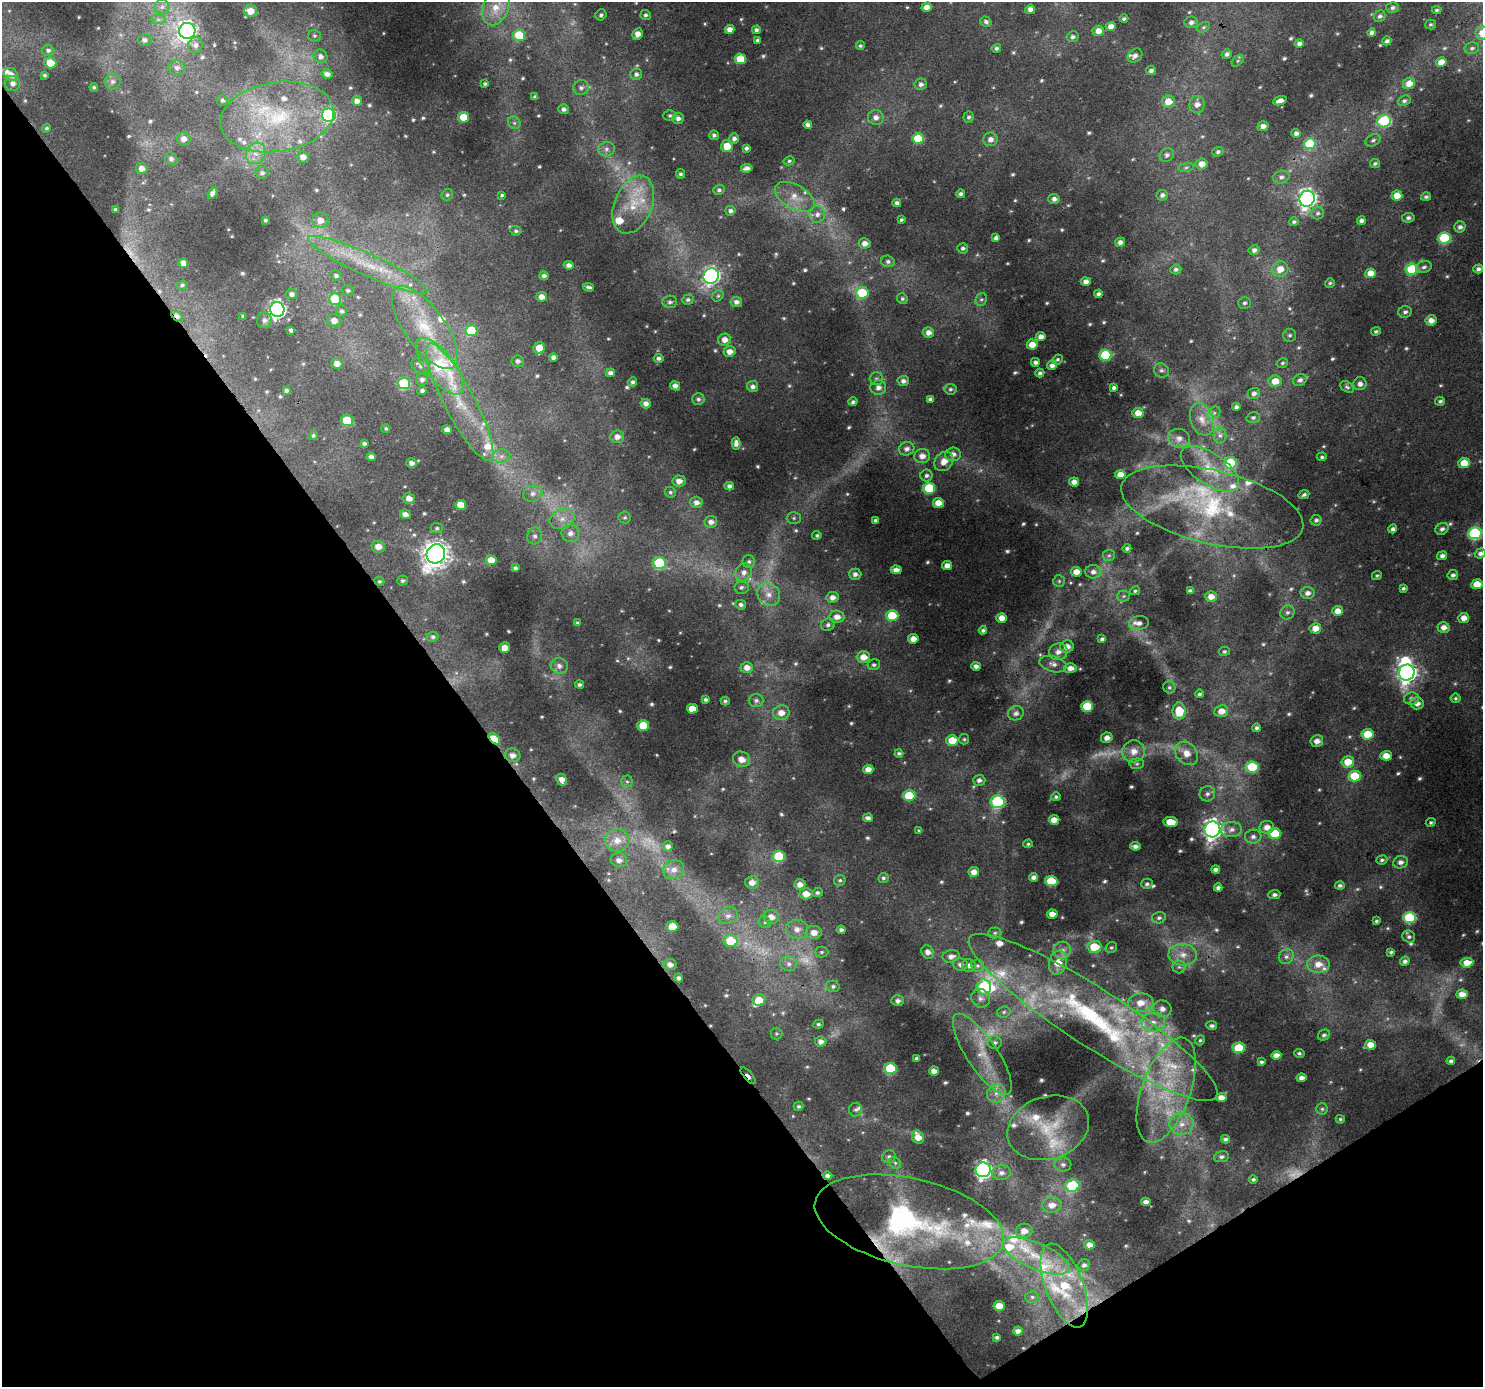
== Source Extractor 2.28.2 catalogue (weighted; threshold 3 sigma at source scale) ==
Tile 14 of 4 x 4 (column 2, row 4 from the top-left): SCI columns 1486-2966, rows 190-1574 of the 5930 x 5854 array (HDU 1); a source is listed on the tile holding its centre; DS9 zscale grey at full resolution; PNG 1485 x 1389 px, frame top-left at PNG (2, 2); each listed source drawn as its Kron ellipse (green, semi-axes under 4 px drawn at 4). Shown black and unused: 35% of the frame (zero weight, under 3 of 4 exposures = <1% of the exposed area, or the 3 px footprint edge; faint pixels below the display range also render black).
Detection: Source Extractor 2.28.2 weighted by HDU 2 'WHT'; one run over the whole footprint, this tile lists its part. Background 0.0262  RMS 0.0045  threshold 0.0204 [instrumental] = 3 sigma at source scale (4.5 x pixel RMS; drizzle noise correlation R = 1.50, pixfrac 1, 0.0396/0.0396 arcsec/px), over >= 5 px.
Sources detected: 763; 40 too faint to see at this stretch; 2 inside a brighter object's white glare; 3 cosmic-ray / hot-pixel residue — neither listed nor drawn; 47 inside a brighter listed object's ellipse — not listed separately; of the other 671, all 500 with FLUX_AUTO >= 0.811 (the completeness limit of this list) listed and drawn (171 fainter detections not listed), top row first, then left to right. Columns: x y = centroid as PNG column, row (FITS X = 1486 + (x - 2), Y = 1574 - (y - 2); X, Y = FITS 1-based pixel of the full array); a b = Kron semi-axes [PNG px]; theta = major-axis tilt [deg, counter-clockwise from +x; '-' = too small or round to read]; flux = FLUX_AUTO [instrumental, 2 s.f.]
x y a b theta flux
162 7 7 7 - 1.9
927 7 5 4 - 4.2
496 8 18 13 66 8.5
1392 8 6 5 - 1.3
1030 9 5 4 - 2.8
1436 10 5 4 - 0.83
250 11 6 5 - 4.8
601 15 6 5 - 1.1
646 15 5 5 - 1.2
1380 16 6 5 - 1.4
158 19 7 4 0 1.1
1124 19 4 4 - 0.95
986 22 5 5 - 1.6
1191 22 6 6 - 1.7
1430 24 5 5 - 0.82
1111 27 5 4 - 4
1204 27 7 4 27 0.87
730 29 5 4 - 3.1
756 30 4 4 - 1.5
187 31 8 8 - 220
1098 31 6 5 - 4.2
1372 33 4 4 - 1.9
1482 33 7 6 - 5.4
638 34 6 5 - 3.9
519 35 6 5 - 20
314 36 6 6 - 0.97
1073 37 6 5 - 1.4
145 40 7 6 - 1.8
757 40 4 3 - 0.9
1387 41 4 4 - 1.6
1299 44 4 4 - 2
196 45 8 7 - 2
860 46 4 4 - 0.82
996 48 5 4 - 1.3
1472 48 7 6 - 1.1
48 50 6 5 - 1.4
1227 54 5 5 - 1.5
320 56 7 6 - 2.3
1135 56 8 6 40 2
740 59 6 5 - 13
1238 61 7 4 46 0.86
1441 62 5 4 - 6
50 63 6 5 - 8.5
177 68 8 7 - 2
1151 71 5 4 - 1.6
11 74 7 6 - 3
327 74 5 4 - 2.2
636 74 6 5 - 1.4
45 75 3 3 - 0.84
112 81 8 8 - 2.2
13 83 7 7 - 2.4
1409 83 6 5 - 5
485 84 4 3 - 0.96
921 84 6 6 - 1.6
94 87 4 4 - 0.81
581 88 8 7 - 1.9
535 97 4 3 - 1.1
222 100 6 5 - 1.2
357 101 5 5 - 2.9
1280 101 7 4 18 3
1404 101 6 5 - 1.2
1168 102 6 6 - 6.3
1197 104 8 7 - 3.2
564 109 5 5 - 1.8
329 115 7 6 - 72
670 115 6 5 - 1.1
277 117 57 34 9 62
464 117 5 5 - 12
876 117 8 7 - 2.8
969 117 6 5 - 1
678 118 6 5 - 1.9
1384 121 7 6 - 37
514 123 7 5 -45 1
808 125 4 4 - 2.1
1263 126 5 5 - 2.3
47 128 4 4 - 0.86
1296 133 4 4 - 2.1
714 135 5 4 - 1.3
734 138 5 5 - 1.8
918 138 6 5 - 19
184 139 7 6 - 2.9
990 139 7 7 - 2.6
1373 140 8 5 28 1.2
1310 144 6 5 - 23
727 146 6 5 - 7.7
746 148 4 3 - 1.4
606 149 8 7 - 1.8
1218 152 5 4 - 1.2
256 153 11 9 62 4.6
1167 155 7 6 - 1.7
303 157 6 6 - 3.1
171 159 6 6 - 1.6
789 161 5 4 - 0.88
1375 163 5 4 - 0.99
1202 164 6 5 - 4.4
1186 167 8 4 8 0.85
747 168 6 4 9 2.3
142 169 6 5 - 3.2
262 173 7 6 - 1.4
680 174 5 4 - 1
1281 177 8 6 12 1.6
719 190 5 5 - 1.1
213 193 6 4 60 2.5
961 194 4 4 - 1.4
447 195 6 5 - 0.94
502 195 4 3 - 0.89
1162 195 5 5 - 1.6
1397 195 5 5 - 6.4
795 197 22 12 -30 8
1426 197 5 4 - 0.98
1054 199 6 5 - 2.2
1307 199 8 7 - 230
897 203 4 4 - 1.9
633 205 30 19 68 18
115 209 3 3 - 0.9
730 211 5 5 - 1.5
1318 213 6 6 - 1.1
817 214 8 8 - 2.5
1408 218 6 5 - 1.4
265 220 3 3 - 0.82
320 220 8 7 - 4.3
901 220 4 3 - 0.98
1361 221 4 4 - 2.1
1294 222 5 4 - 1
1460 227 6 5 - 1.8
516 231 5 5 - 1
996 238 4 4 - 1.8
1444 238 6 5 - 36
1120 242 5 4 - 2.4
865 243 6 5 - 3
963 248 5 5 - 1.4
1254 250 5 5 - 2
888 261 7 5 -16 1.4
183 263 5 4 - 3.7
368 265 65 11 -24 25
569 265 5 4 - 1.8
1424 267 8 6 18 1.6
1176 269 5 5 - 1.3
1280 269 8 7 - 5.9
1412 269 6 5 - 26
1478 269 5 4 - 1.7
1371 273 5 5 - 5.8
336 276 6 5 - 1.5
544 276 5 4 - 1.7
711 276 8 7 - 150
1086 282 5 4 - 2.9
1330 283 5 4 - 0.87
182 285 5 4 - 0.88
589 287 5 3 - 1.1
348 290 6 5 - 1.2
862 293 6 5 - 24
292 294 5 5 - 1.8
1098 294 4 4 - 1.5
718 296 6 5 - 0.89
542 297 5 5 - 3.4
335 299 6 5 - 25
902 299 5 5 - 1
981 299 7 5 66 0.99
688 300 6 5 - 1.2
670 302 7 6 - 1.4
736 302 6 5 - 2.1
1244 303 6 6 - 1.1
277 310 7 7 - 200
342 311 6 5 - 1.3
1405 312 6 6 - 1.4
177 316 7 4 -43 2.3
243 316 4 3 - 0.92
264 320 8 7 - 2
334 320 7 6 - 3.4
1431 320 5 5 - 3.5
425 328 49 20 -54 30
291 330 4 4 - 1.4
471 330 6 5 - 20
1376 331 5 4 - 0.96
928 333 6 5 - 3
1290 335 6 6 - 1.1
1041 337 5 4 - 3.1
725 340 6 6 - 3.7
1032 345 5 5 - 5.8
539 348 6 5 - 6.6
729 351 6 5 - 3.8
1105 355 6 5 - 34
553 357 4 4 - 2.1
659 358 5 4 - 1.3
1057 359 5 4 - 0.96
518 361 6 6 - 1.7
1035 362 4 4 - 1.7
337 363 6 5 - 3.6
1282 363 6 4 16 0.91
1052 365 5 4 - 2.5
421 366 10 7 -26 2
440 366 34 14 -52 40
1161 370 8 7 - 1.4
610 373 4 4 - 2
1040 373 4 4 - 1.3
876 379 7 6 - 1.1
422 380 6 6 - 1.9
1300 380 7 6 - 1.8
903 381 6 5 - 1.8
1275 381 6 5 - 6.1
633 382 5 4 - 1.2
404 383 6 6 - 32
1360 384 6 6 - 2.4
675 386 5 4 - 2.3
753 386 5 5 - 1.9
878 387 8 7 - 2.6
1347 387 7 5 -35 1
1114 388 4 3 - 1.4
950 389 6 5 - 1
286 390 4 4 - 1.4
422 390 5 4 - 1.4
1254 393 6 5 - 2
698 399 6 6 - 1.3
930 399 4 4 - 1.4
1440 401 5 4 - 1
460 402 66 15 -62 30
853 402 4 4 - 1.1
646 404 5 4 - 2.5
1236 407 4 4 - 1.4
1138 413 5 5 - 5.3
1214 413 7 5 44 1.2
1253 417 6 5 - 1
1202 419 17 11 -70 5.8
347 421 6 5 - 20
386 428 4 4 - 0.84
447 430 5 4 - 3.5
313 435 5 4 - 1
1220 435 8 6 -90 1.5
617 437 7 6 - 2.8
1179 438 11 9 -13 2.8
736 443 6 4 87 2.4
364 444 4 3 - 1.1
907 449 8 6 16 2.2
953 454 8 7 - 3.1
501 456 9 7 2 2.3
922 456 8 7 - 3.6
371 457 4 4 - 2.2
1322 457 5 4 - 0.91
944 461 11 8 47 5.2
411 463 5 4 - 2.2
1230 463 6 5 - 33
1464 463 6 5 - 9.5
1210 469 33 16 -34 12
926 475 6 6 - 1.4
1120 475 5 4 - 4.7
679 481 6 6 - 3.3
1074 482 5 4 - 3.2
729 486 5 4 - 1.7
929 488 6 5 - 29
670 492 6 5 - 0.85
533 494 9 8 - 2.5
1304 495 6 4 26 1.2
409 498 6 5 - 3.3
696 502 6 5 - 2.5
938 503 5 5 - 5.7
461 505 5 5 - 7
1212 507 93 36 -13 61
405 514 5 5 - 2.8
625 517 6 6 - 0.95
794 518 7 6 - 1
562 519 13 9 24 4.8
875 520 3 3 - 1
1316 520 5 5 - 1.3
711 522 6 5 - 2.5
437 528 6 5 - 0.91
1393 529 4 4 - 1.4
1442 529 7 5 36 1.5
570 533 9 9 - 3.4
1475 533 7 6 - 54
817 535 4 4 - 0.83
535 536 8 7 - 1.9
378 547 6 6 - 4.5
1127 548 4 4 - 1.1
1480 553 6 5 - 2.2
436 554 10 9 - 500
1109 555 6 5 - 1
1442 556 5 4 - 2
491 560 5 5 - 6.5
749 561 6 6 - 1.2
659 563 6 6 - 40
947 566 5 4 - 3.5
515 568 4 3 - 1.1
896 570 5 4 - 3.1
744 572 9 8 - 3.1
1076 572 5 4 - 5.1
1093 572 8 6 1 2.7
855 574 6 5 - 1.9
1377 575 5 4 - 0.83
1453 575 5 5 - 1.5
402 580 5 5 - 0.99
379 581 5 4 - 0.82
1059 581 6 6 - 0.92
1477 584 5 5 - 7.7
741 587 7 6 - 1.4
1403 588 4 3 - 0.98
1135 591 5 4 - 0.83
1190 591 4 4 - 1.5
1308 593 7 6 - 2.5
769 594 12 10 -47 4.9
1124 596 6 5 - 0.86
832 597 6 5 - 2.8
1211 597 6 5 - 4.2
741 605 5 5 - 1.5
1338 611 5 5 - 4.6
1287 612 7 6 - 1.5
892 616 6 5 - 21
837 617 7 6 - 3.9
1002 618 5 4 - 4.7
1464 618 5 5 - 4.5
577 623 4 3 - 0.81
1139 623 10 7 8 2.6
828 625 7 6 - 1.6
1444 627 6 5 - 3.2
1315 628 6 5 - 4.9
983 630 4 4 - 1.1
433 637 6 5 - 1.2
913 639 5 4 - 4
1102 639 4 4 - 1.2
1067 647 7 6 - 4
505 648 5 5 - 5.1
1224 651 5 4 - 0.92
1058 652 9 8 - 3.5
863 657 6 6 - 5.2
1053 664 14 8 -14 3.2
874 665 6 5 - 1.2
559 666 8 7 - 2.6
976 666 5 4 - 2.3
747 667 6 5 - 3.6
1070 668 6 5 - 3.2
1407 673 8 7 - 280
579 684 4 4 - 1.2
1169 687 6 5 - 0.99
1199 694 4 4 - 0.97
1455 698 5 5 - 0.9
706 699 3 3 - 1.1
1411 699 7 6 - 2
756 700 7 6 - 1.5
725 701 4 4 - 0.99
1417 703 6 6 - 3.1
1087 706 6 5 - 22
692 709 5 5 - 6.3
1179 711 8 6 90 12
1221 711 7 6 - 4.6
781 713 8 7 - 4.3
1016 713 8 7 - 2.4
643 726 6 5 - 15
1256 728 4 4 - 1.2
1367 734 6 5 - 13
1107 738 6 5 - 2.9
494 739 7 4 -41 18
964 739 5 5 - 0.82
952 740 6 5 - 12
1317 741 6 5 - 3.1
1134 751 11 11 - 5.3
899 753 4 3 - 1
1186 753 13 10 -44 5.8
512 755 8 6 -9 3
1386 756 6 4 3 5.6
741 759 9 7 -22 4.4
1348 762 6 5 - 8.4
1137 764 7 5 2 0.94
1252 767 6 5 - 28
868 769 5 4 - 4.2
1355 776 6 5 - 21
562 780 6 5 - 3.5
979 780 6 5 - 1.9
627 781 6 5 - 0.87
1207 794 8 7 - 1.9
909 796 6 5 - 22
1056 797 5 4 - 1
998 802 7 6 - 55
868 818 5 4 - 2
1054 820 5 5 - 4.8
1171 822 7 5 -6 9.9
1431 822 5 4 - 0.91
1267 827 7 6 - 3.7
1212 829 8 8 - 270
1231 829 10 7 4 3.1
919 831 4 3 - 0.94
1275 833 6 5 - 19
1253 837 8 7 - 2.1
617 840 12 11 - 6.1
1028 844 5 4 - 0.83
668 846 5 5 - 2
1135 846 5 4 - 2.1
779 856 6 5 - 28
619 860 8 7 - 2.6
1382 860 5 4 - 1
1400 862 7 6 - 2.5
674 869 10 9 - 4.1
1216 869 4 4 - 1.9
974 872 5 5 - 3.7
1034 877 4 4 - 2.3
883 878 5 5 - 1.1
840 880 6 5 - 0.9
1051 881 6 5 - 19
752 882 7 6 - 3.5
800 884 5 5 - 3
1147 884 5 5 - 1.3
1340 885 5 4 - 1.2
1218 888 4 4 - 1.5
817 893 5 4 - 1.2
806 894 6 5 - 5.2
1274 895 6 4 6 1.5
1052 914 5 4 - 4.6
728 916 10 8 23 2.7
771 917 8 7 - 4.5
1159 918 7 5 15 1.4
1410 918 6 5 - 35
1376 921 3 3 - 0.85
765 922 6 5 - 0.98
672 927 6 5 - 11
797 929 11 9 -6 4.3
841 930 4 4 - 1.4
814 932 8 6 3 4.3
995 933 6 5 - 0.91
1409 937 6 6 - 1.3
731 941 7 6 - 16
1094 947 7 6 - 12
1111 948 6 5 - 0.87
1062 950 9 8 - 2.5
822 952 7 5 2 1
928 952 7 6 - 2.4
1391 952 4 3 - 0.88
1183 955 14 11 -6 6
951 956 8 6 9 2.7
1286 957 8 7 - 2.1
1405 961 5 4 - 1.7
1058 963 12 9 75 6.7
1467 963 6 5 - 6
670 964 6 5 - 2.7
789 964 8 7 - 2.3
1318 964 11 9 0 5.4
960 965 7 6 - 1.9
969 965 7 6 - 2.2
978 966 6 6 - 1.2
1179 967 6 6 - 1.2
679 978 4 4 - 1.6
833 986 6 5 - 1.3
984 987 7 7 - 29
1462 994 5 4 - 4.5
981 998 10 9 - 2.6
759 1000 6 6 - 8.2
898 1001 6 5 - 1.8
1141 1003 13 9 7 7
1162 1009 9 8 - 3.1
1004 1012 6 5 - 0.94
1093 1017 147 29 -33 120
1153 1022 12 9 1 4.6
818 1024 5 4 - 1
1212 1026 5 4 - 1.4
777 1034 6 6 - 0.85
1324 1035 6 5 - 1.2
1200 1040 5 4 - 0.84
821 1041 6 5 - 2.7
995 1042 7 6 - 1.3
1371 1045 5 4 - 5.4
1239 1048 6 5 - 20
1299 1053 5 4 - 0.96
982 1054 47 15 -56 16
1276 1055 5 4 - 3.1
917 1058 4 3 - 1.1
1451 1061 4 4 - 1.5
1261 1062 4 3 - 1.1
891 1068 6 5 - 24
934 1071 5 4 - 3.1
748 1076 10 3 -49 3.4
1301 1078 5 4 - 2.5
1166 1090 55 24 70 41
996 1093 9 8 - 3.4
1221 1097 5 4 - 3.7
798 1106 5 4 - 1.1
1322 1109 5 5 - 0.95
856 1110 7 6 - 1.3
1340 1119 4 4 - 0.84
1182 1124 12 11 - 5.3
1048 1128 42 31 18 24
918 1137 7 5 -55 4.8
1226 1139 4 4 - 1.3
889 1157 7 6 - 1.4
1222 1157 7 5 8 1.4
895 1163 6 5 - 0.99
1063 1164 8 7 - 1.9
983 1170 7 7 - 170
1001 1173 9 7 8 2.5
827 1175 5 4 - 1.7
1253 1179 4 4 - 0.92
1072 1186 7 6 - 28
1146 1202 5 4 - 2.5
1052 1205 9 7 7 4.7
909 1222 96 43 -12 110
1024 1231 8 7 - 4
1089 1245 5 5 - 3.3
1036 1256 36 13 -23 18
1084 1265 6 5 - 1.6
1064 1285 44 19 -69 33
1032 1297 7 6 - 1.3
999 1306 6 5 - 6.4
1018 1331 5 4 - 2.3
997 1337 4 3 - 1.1
Overlapping masked pixels (flux is a lower limit): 5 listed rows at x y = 177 316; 494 739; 512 755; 748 1076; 827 1175
Isophote crosses this tile's border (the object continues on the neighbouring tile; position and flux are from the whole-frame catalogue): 2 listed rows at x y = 1482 33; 1480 553